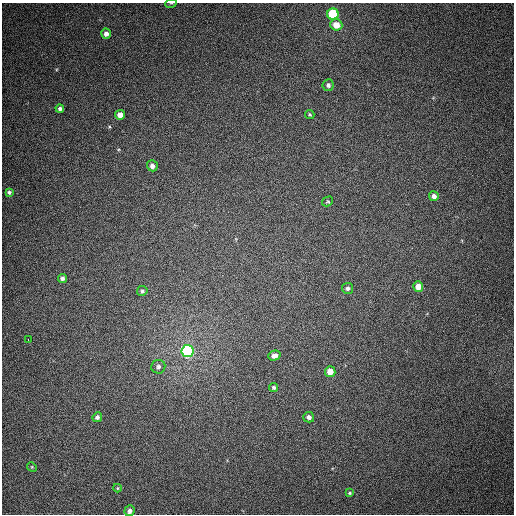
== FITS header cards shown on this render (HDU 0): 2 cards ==
NAXIS1  =                  512
NAXIS2  =                  512

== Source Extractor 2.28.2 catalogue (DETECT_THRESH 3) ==
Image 512 x 512 px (HDU 0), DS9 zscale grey, 1 PNG px = 1 image px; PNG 516 x 516 px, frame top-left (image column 1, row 512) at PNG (2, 3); each listed source drawn as its Kron ellipse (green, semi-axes under 4 px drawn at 4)
Background 369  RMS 8.8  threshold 26.3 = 3 sigma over >= 5 px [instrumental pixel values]
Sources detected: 28; all 28 listed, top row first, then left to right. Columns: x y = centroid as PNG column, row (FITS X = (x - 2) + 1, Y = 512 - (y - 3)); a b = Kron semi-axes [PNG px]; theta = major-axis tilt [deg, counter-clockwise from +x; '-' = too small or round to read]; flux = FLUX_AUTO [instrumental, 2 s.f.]
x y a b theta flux
171 3 6 3 18 540
333 14 5 5 - 43000
336 25 6 5 - 8100
106 34 5 4 - 2400
328 85 6 5 - 1600
60 109 4 3 - 1500
310 114 5 4 - 740
120 115 5 5 - 4400
152 166 5 5 - 2600
9 192 4 3 - 1100
434 196 5 5 - 3000
328 201 6 4 31 800
62 278 4 4 - 1600
418 287 5 5 - 6500
348 288 5 5 - 1700
142 291 5 5 - 1200
28 340 3 2 - 2600
188 351 6 6 - 130000
274 356 6 5 - 2800
158 367 7 7 - 2000
330 372 5 5 - 7200
274 387 4 4 - 990
97 417 5 4 - 1600
309 417 5 5 - 2200
32 467 5 4 - 660
118 488 4 4 - 620
350 493 4 3 - 650
130 511 5 5 - 2200
At the frame edge (FLAGS 8, measured only in part): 1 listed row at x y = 171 3